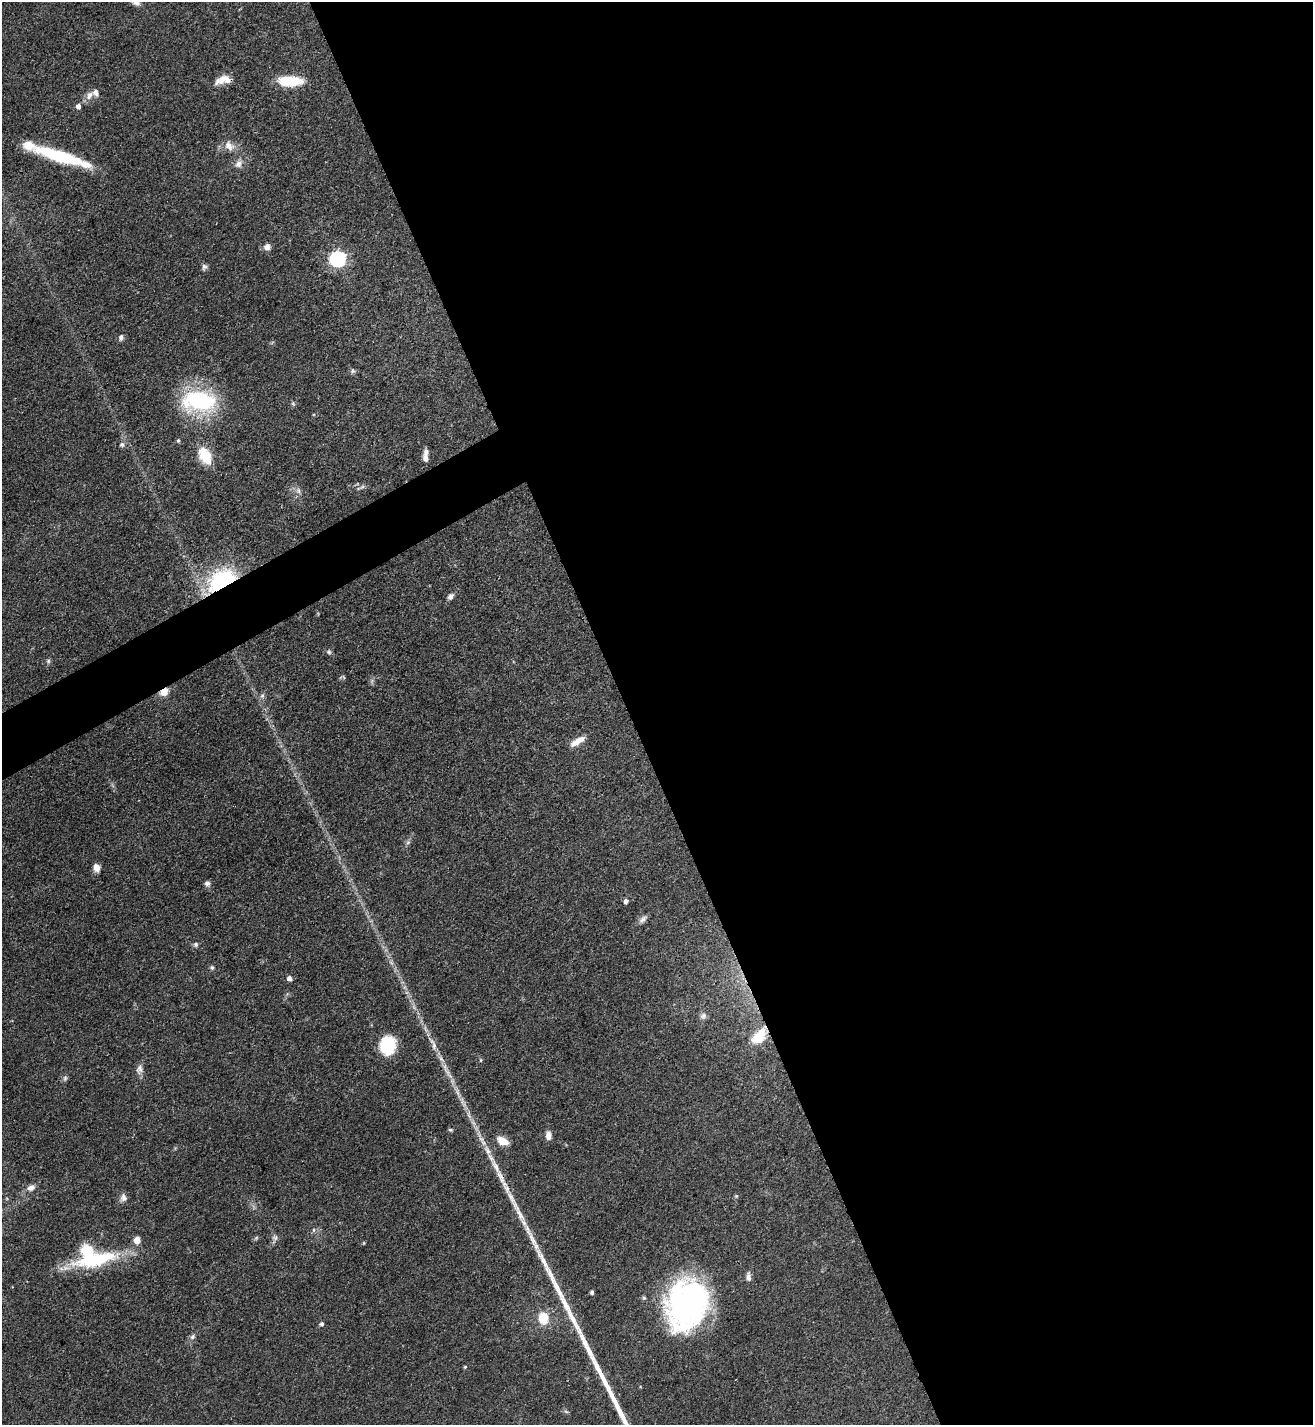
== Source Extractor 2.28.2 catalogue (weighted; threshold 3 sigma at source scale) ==
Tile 8 of 4 x 4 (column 4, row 2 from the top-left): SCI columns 4089-5399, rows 2851-4273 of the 5689 x 5699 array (HDU 1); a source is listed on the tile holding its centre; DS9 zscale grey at full resolution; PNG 1315 x 1427 px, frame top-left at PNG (2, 2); no overlay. Shown black and unused: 54% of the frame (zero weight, under 3 of 4 exposures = <1% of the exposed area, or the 3 px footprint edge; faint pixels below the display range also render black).
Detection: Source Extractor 2.28.2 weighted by HDU 2 'WHT'; one run over the whole footprint, this tile lists its part. Background 0.0601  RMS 0.0038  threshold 0.0171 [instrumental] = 3 sigma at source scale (4.5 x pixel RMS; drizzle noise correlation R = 1.50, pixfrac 1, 0.05/0.05 arcsec/px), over >= 5 px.
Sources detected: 71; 1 inside a brighter object's white glare — not listed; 6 inside a brighter listed object's ellipse — not listed separately; the other 64 listed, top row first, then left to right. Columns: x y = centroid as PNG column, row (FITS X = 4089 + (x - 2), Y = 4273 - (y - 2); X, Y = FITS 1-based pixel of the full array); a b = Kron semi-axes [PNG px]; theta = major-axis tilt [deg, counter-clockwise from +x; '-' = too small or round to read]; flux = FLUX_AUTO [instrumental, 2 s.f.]
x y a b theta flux
136 2 10 8 -46 2.6
222 79 21 9 35 4.2
290 81 25 10 -2 14
89 95 14 8 55 2.6
78 106 5 5 - 1.7
229 146 14 11 -46 3.7
60 156 57 12 -17 28
238 164 12 9 55 2.4
267 247 8 8 - 2.1
338 259 7 7 - 110
204 267 9 6 84 1.1
121 337 7 6 - 1.3
352 371 7 7 - 0.93
199 400 35 21 -8 46
293 403 6 5 - 0.65
178 440 5 4 - 0.69
122 445 7 6 - 1
205 456 21 13 -62 10
425 458 9 6 -74 1.8
362 487 10 4 37 0.93
298 490 8 5 -60 1.1
222 581 24 16 37 47
450 597 9 6 55 1.5
329 652 6 5 - 0.79
48 661 6 6 - 0.75
164 692 10 7 37 3.9
262 695 7 6 - 1
577 741 20 7 31 3.8
408 842 7 5 45 0.81
97 868 9 8 - 2.5
207 883 8 7 - 1.3
626 901 5 5 - 1.4
643 919 13 6 45 1.6
196 944 6 6 - 0.95
212 968 7 5 -74 0.73
289 978 5 5 - 1.6
703 1016 9 9 - 1.5
759 1036 23 13 48 10
433 1044 28 7 -65 4.8
388 1045 13 12 - 28
480 1060 5 3 - 0.47
140 1069 13 9 83 2.1
448 1073 25 6 -56 3.9
65 1078 8 6 75 0.89
462 1101 16 6 -64 2.7
450 1130 6 4 -2 0.57
548 1135 9 6 -89 2.7
481 1139 24 6 -64 4.2
503 1141 13 8 -26 4.8
31 1188 10 7 20 2.1
736 1196 5 4 - 0.5
123 1198 11 9 -85 1.9
314 1230 6 4 89 0.59
275 1238 8 8 - 1.3
137 1240 7 6 - 3.5
94 1260 59 16 12 29
748 1277 12 6 -88 1.6
592 1292 4 3 - 0.99
644 1298 6 5 - 0.6
689 1304 51 42 68 97
543 1318 14 11 -82 8.2
322 1324 5 5 - 1
192 1337 8 6 46 1.2
465 1367 5 4 - 0.43
Overlapping masked pixels (flux is a lower limit): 3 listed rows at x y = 222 581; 164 692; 759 1036
Isophote crosses this tile's border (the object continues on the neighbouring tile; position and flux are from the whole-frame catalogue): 1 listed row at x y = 136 2
Unlisted compact peaks at least as high as the median listed source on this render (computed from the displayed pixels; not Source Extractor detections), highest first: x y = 545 1264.